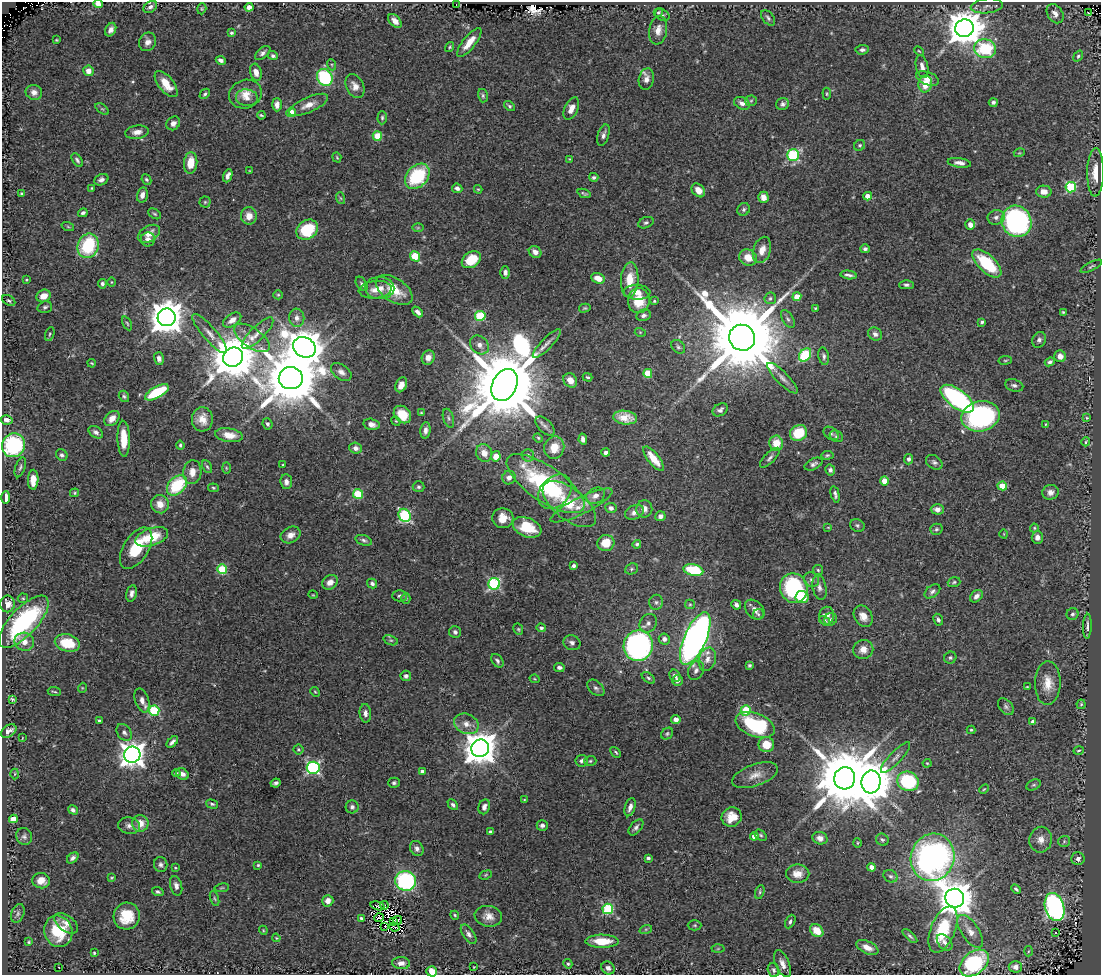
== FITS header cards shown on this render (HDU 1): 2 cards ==
NAXIS1  =                 1099
NAXIS2  =                  973

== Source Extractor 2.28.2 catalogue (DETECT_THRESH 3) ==
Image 1099 x 973 px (HDU 1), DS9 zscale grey, 1 PNG px = 1 image px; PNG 1103 x 977 px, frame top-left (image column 1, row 973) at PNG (2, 2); each listed source drawn as its Kron ellipse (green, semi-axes under 4 px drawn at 4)
Background 1.1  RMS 0.033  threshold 0.1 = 3 sigma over >= 5 px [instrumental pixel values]
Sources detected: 458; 4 with non-positive FLUX_AUTO (blend fragments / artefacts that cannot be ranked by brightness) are neither listed nor drawn; the other 454 listed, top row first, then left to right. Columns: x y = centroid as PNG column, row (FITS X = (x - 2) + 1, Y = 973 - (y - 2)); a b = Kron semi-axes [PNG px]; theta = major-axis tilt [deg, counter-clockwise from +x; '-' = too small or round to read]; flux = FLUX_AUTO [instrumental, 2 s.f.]
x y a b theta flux
98 4 5 4 - 16
456 5 2 2 - 1.2
987 6 16 7 6 13
150 7 7 5 34 7.4
249 7 4 4 - 11
202 9 6 4 71 2.9
658 12 5 4 - 3.1
1088 12 3 2 - 2
1055 14 10 7 -57 14
662 15 8 5 -30 4.8
768 18 9 5 -51 5.7
395 21 8 5 -46 15
964 28 9 9 - 6200
111 30 7 5 63 12
658 30 14 9 80 22
231 33 4 4 - 3.8
56 40 3 3 - 2.5
148 42 9 8 - 14
469 42 18 6 51 30
450 47 5 4 - 2.9
985 49 11 9 -11 140
862 50 6 4 6 6.6
919 51 5 3 - 2.2
263 53 9 5 40 7.2
273 56 5 4 - 4.7
1078 56 6 4 54 4.1
221 60 5 3 - 7
332 65 5 3 - 3
922 67 11 6 -76 14
88 71 5 5 - 20
256 72 8 5 -75 16
325 77 9 7 -54 200
927 78 12 6 -19 15
646 79 11 7 79 14
166 84 16 7 -51 38
925 84 8 7 - 51
355 86 13 8 -63 18
34 92 8 7 - 13
205 94 6 4 44 4.5
245 94 17 14 20 32
827 94 6 4 -85 2.8
483 96 7 5 -76 4.2
247 98 11 8 -7 15
751 101 6 5 - 4
993 102 4 4 - 7.3
742 103 8 6 -27 11
783 104 7 6 - 6.7
277 105 6 5 - 14
308 105 21 7 24 25
509 106 6 4 -37 4.2
102 109 7 4 -36 3.5
571 109 12 6 65 18
291 112 5 4 - 78
261 115 4 3 - 2.9
382 118 7 4 89 4
173 123 7 6 - 10
137 132 12 6 8 16
603 135 11 5 72 8.4
377 136 4 4 - 61
860 145 6 5 - 3.9
1019 153 5 3 - 2.3
793 155 6 5 - 220
337 157 5 4 - 2.5
569 159 4 2 - 1.4
77 160 7 4 -57 5.2
191 163 11 6 84 37
959 163 12 4 -7 11
250 171 3 3 - 1.9
1096 172 24 8 89 33
228 176 7 4 68 9
417 176 14 10 47 160
594 177 5 4 - 4.8
146 179 5 4 - 3.5
101 180 7 5 24 8.2
1071 187 5 5 - 170
92 188 3 2 - 2.2
457 188 5 4 - 8
478 189 4 4 - 2.3
698 190 8 5 -47 21
1044 192 7 6 - 18
21 193 4 3 - 2.6
584 193 7 3 -22 3.7
142 195 8 5 77 13
868 196 4 4 - 23
763 197 5 5 - 16
340 198 6 4 -70 2.6
205 202 5 5 - 3.2
744 209 7 6 - 5
83 213 5 4 - 5.5
155 214 7 4 -31 3.8
249 216 8 8 - 21
996 217 8 7 - 9
1017 221 16 14 -61 490
646 223 8 5 21 4.9
970 225 5 5 - 14
68 227 6 4 -20 2.8
418 228 6 4 1 2.8
307 230 11 9 36 99
149 234 12 7 30 25
148 239 7 7 - 12
88 246 12 10 69 150
865 249 5 4 - 5.3
762 250 13 8 72 23
535 252 6 5 - 13
415 256 5 4 - 100
748 257 9 7 -28 30
471 260 10 7 35 59
987 263 18 8 -44 130
1091 266 12 4 27 4.3
505 272 6 5 - 9.3
848 275 8 3 -8 6.4
598 278 7 5 -23 23
26 280 3 2 - 2.5
630 280 17 8 87 46
111 282 5 3 - 1.9
102 284 5 4 - 5.4
362 284 8 5 -57 5.2
906 285 7 4 0 5.2
379 288 15 11 -2 26
375 290 16 8 6 22
394 290 20 11 -34 58
637 292 13 7 -2 19
278 295 5 4 - 3
44 296 7 6 - 23
797 297 4 4 - 36
770 298 6 5 - 5
9 301 7 5 -32 4.8
639 301 12 11 - 54
654 301 3 3 - 2.9
45 307 7 5 17 5.4
585 308 6 4 15 2.9
815 308 4 2 - 2.6
418 312 6 4 -47 9.6
1063 312 3 3 - 2.5
644 315 7 5 13 7.1
480 316 5 5 - 150
167 317 9 8 - 5100
297 318 9 7 -82 12
788 319 10 5 -58 6.4
232 320 10 6 34 16
982 322 4 3 - 4.1
127 323 7 4 -63 3.2
640 332 5 3 - 2.2
258 333 21 7 45 19
50 334 7 4 70 3.5
210 334 25 7 -49 21
875 334 7 6 - 8.5
252 338 20 10 -35 27
742 338 13 12 - 43000
1039 340 8 6 66 7.1
547 343 19 5 46 14
479 345 10 8 -45 16
304 347 12 10 -30 6000
678 347 8 5 -45 5.4
805 355 7 5 51 170
824 356 9 5 -80 6.5
1060 356 6 6 - 16
233 357 10 9 - 12000
428 357 7 6 - 16
159 359 6 5 - 9.2
1005 360 7 3 8 2.7
1050 362 5 4 - 5.6
92 363 4 3 - 2.5
341 372 11 7 -36 12
648 373 4 4 - 62
587 377 5 3 - 3.2
291 378 12 11 - 20000
782 378 20 6 -45 16
570 380 8 6 -51 18
401 385 8 5 64 15
504 385 17 12 64 40000
1014 385 9 6 -15 7.3
157 392 13 5 28 110
124 396 6 5 - 4.1
957 399 19 9 -37 360
720 410 8 6 33 7.6
421 413 4 2 - 2.5
402 414 10 7 -46 51
980 416 19 15 11 410
112 418 9 6 44 21
448 418 9 5 -73 5.7
625 418 12 7 -7 29
1087 418 4 3 - 2.1
202 419 12 10 87 27
7 420 6 4 -13 11
396 421 5 4 - 2.6
267 424 5 5 - 5.3
371 424 8 5 -14 12
1046 424 3 2 - 1.7
545 426 11 6 -45 8.2
425 430 8 5 83 10
96 432 8 5 -34 7.8
798 433 9 7 33 70
831 433 8 5 -37 5.2
229 435 14 7 -9 29
836 436 7 5 -29 4.8
538 438 5 4 - 2.8
124 439 18 6 -88 46
583 439 5 4 - 8.3
1086 442 4 3 - 2.7
776 443 7 7 - 39
13 445 12 11 - 270
180 445 4 3 - 3.2
355 448 6 5 - 8.6
554 448 11 10 - 34
484 453 9 8 - 18
606 453 4 3 - 8.2
62 455 6 5 - 5.7
528 455 6 6 - 6
827 455 6 4 4 3.7
496 456 5 4 - 20
770 458 13 5 46 7.9
653 459 15 5 -52 37
909 459 5 4 - 7.4
934 462 9 6 -36 6.7
813 464 10 5 27 7.6
283 465 3 2 - 1.7
20 467 10 5 72 5.6
207 467 7 4 -62 4
226 468 6 4 -89 2.7
830 470 5 5 - 7
192 472 12 9 85 24
509 478 7 6 - 12
33 480 10 5 88 29
884 481 4 4 - 35
286 482 7 5 -83 9.2
546 484 45 17 -34 290
177 485 12 8 46 130
1002 486 4 4 - 53
418 487 6 5 - 4.6
213 488 5 4 - 3
555 492 19 14 47 80
1050 492 8 7 - 11
75 493 4 4 - 2.4
358 494 5 5 - 130
835 494 8 4 -77 6.1
595 496 10 7 29 14
6 498 6 4 89 21
160 504 9 8 - 25
569 504 32 15 -38 76
581 505 34 8 26 31
611 508 5 5 - 9.1
644 509 8 8 - 14
937 509 6 5 - 13
634 512 10 7 23 12
405 515 7 6 - 220
660 516 5 5 - 9.4
503 518 10 10 - 30
857 525 7 6 - 5
527 527 15 9 -22 73
828 527 3 2 - 1.4
1034 528 4 4 - 2.6
936 529 6 5 - 4.2
1004 534 4 3 - 1.6
291 535 10 8 27 17
152 537 17 8 18 72
1037 537 6 5 - 13
364 540 8 5 -18 5.5
606 543 8 8 - 37
637 544 4 4 - 3.6
136 548 23 12 58 85
573 566 4 3 - 5.6
222 569 5 5 - 120
632 569 7 5 23 4.3
693 570 10 5 -12 100
818 570 5 5 - 3.6
811 580 8 7 - 8.4
330 582 8 6 34 16
954 582 6 4 18 3.8
372 584 5 4 - 6.4
494 584 6 6 - 300
819 587 12 7 -79 11
794 588 15 13 -67 240
932 591 9 5 37 7.2
132 593 8 5 77 9.5
313 595 5 3 - 1.8
400 596 7 5 -1 6
976 596 7 5 44 11
802 597 6 6 - 70
23 598 5 5 - 2.9
406 599 5 4 - 3.2
656 602 7 7 - 6.2
7 604 8 7 - 17
690 604 5 4 - 2.9
736 605 5 4 - 9.1
755 610 11 8 -45 15
758 614 5 5 - 4.1
1072 614 6 5 - 5.3
826 616 9 7 81 19
863 616 11 8 -57 22
831 619 6 6 - 5
938 620 6 4 -64 6
825 621 6 4 -34 3.4
24 622 33 13 47 280
648 623 10 8 59 10
1087 626 12 3 88 7.9
541 628 4 4 - 5
518 629 6 4 -63 3.2
455 632 6 6 - 6.8
664 639 5 5 - 9.2
695 639 28 11 66 1500
391 640 7 4 -18 4.3
24 642 10 9 - 20
67 643 13 8 -14 70
572 643 9 7 -24 9.2
638 646 15 14 - 470
863 649 10 9 - 20
950 658 6 5 - 4.9
707 659 12 8 74 16
497 661 7 5 -52 5.7
749 665 3 3 - 3.6
559 667 5 4 - 7.4
696 670 10 7 65 10
406 676 5 5 - 6.5
675 676 6 5 - 7
648 678 7 4 -37 4.7
535 679 5 3 - 2.2
677 680 5 5 - 11
1048 683 22 13 89 38
1027 687 4 4 - 2.2
82 688 5 3 - 1.8
596 688 10 6 -42 7.7
54 691 6 2 -7 2.8
315 692 5 4 - 2.6
12 699 4 3 - 3.1
142 700 12 7 -72 15
1081 704 4 4 - 3
1006 707 10 6 -48 6.4
746 710 5 5 - 110
154 711 5 5 - 180
365 713 9 5 -85 9.5
676 719 5 4 - 12
99 720 3 2 - 2.6
1033 722 4 4 - 14
466 724 13 10 -24 20
755 725 20 11 -21 200
971 730 4 4 - 3
9 731 8 5 35 12
124 732 9 6 -55 7.9
667 734 7 5 41 4
22 738 4 2 - 1.3
172 742 7 3 45 7.6
766 745 8 7 - 41
480 748 9 8 - 5000
298 750 5 5 - 3.5
1079 750 5 4 - 2.9
616 752 6 4 -46 3.3
132 755 8 8 - 2300
895 757 20 6 47 13
582 761 6 5 - 6.5
590 761 6 5 - 3.7
927 763 4 4 - 2.3
313 768 6 6 - 390
422 771 4 4 - 7.8
176 773 4 2 - 4.1
15 774 5 3 - 2.2
182 774 7 5 -34 10
755 775 24 10 20 28
845 778 11 10 - 22000
908 781 11 9 -24 150
871 782 11 9 82 8500
276 783 5 4 - 5.4
394 783 6 5 - 4.4
1034 785 7 5 26 4.6
984 789 5 3 - 2.4
524 800 3 2 - 1.5
212 804 6 4 -16 4
453 805 6 4 -46 5.5
352 807 6 6 - 6.5
484 807 7 5 70 10
630 807 9 5 73 12
73 810 5 4 - 6.3
732 817 10 9 - 33
13 819 4 4 - 35
140 823 8 8 - 28
542 825 5 5 - 6.7
129 826 11 8 -11 11
636 827 9 5 50 7.7
490 832 3 3 - 4
761 835 7 4 -39 4
24 836 8 8 - 7.3
754 836 4 4 - 16
820 838 7 6 - 13
882 840 6 6 - 4.6
1041 840 13 11 80 20
1064 841 6 5 - 3.6
857 843 5 3 - 2.3
417 848 8 6 -58 9.8
933 857 24 21 71 770
73 858 6 4 41 7.5
648 858 4 3 - 4.7
1078 859 7 6 - 8.3
161 865 7 6 - 6.9
258 865 4 4 - 2.7
872 867 4 4 - 20
175 868 4 3 - 2.2
798 874 11 9 -1 26
486 875 6 4 21 2.6
890 876 7 6 - 5.4
111 878 3 2 - 2.2
41 881 9 7 -6 20
406 881 10 10 - 310
176 886 10 6 -76 11
222 888 7 3 8 2.8
1016 889 5 3 - 5.2
158 892 6 4 -18 4.7
760 892 7 4 71 4
955 898 9 9 - 6100
214 899 8 3 -71 3.3
328 901 6 5 - 15
384 905 4 2 - 6
377 906 7 3 -16 3.2
1055 907 14 9 -73 520
608 909 5 5 - 200
18 913 10 6 69 6.5
455 915 4 4 - 2.5
127 916 13 13 - 60
488 916 14 10 -10 20
361 918 3 3 - 3.3
379 918 5 2 - 1.6
398 920 4 2 - 1.2
394 922 3 2 - 2.9
790 922 7 4 64 5.7
66 923 13 7 -38 15
695 925 7 5 -1 3.7
385 926 3 2 - 3.7
394 927 5 2 - 1.1
646 929 6 4 18 3.7
263 930 4 3 - 2.1
943 930 24 12 68 110
58 931 16 14 -68 90
817 931 7 5 -44 41
970 931 19 8 -55 21
1056 933 3 3 - 22
469 934 11 5 -56 8.9
910 936 9 4 -42 5.1
276 938 4 3 - 1.9
602 941 16 6 -1 57
29 942 4 3 - 2.6
945 942 9 6 -49 10
867 947 12 6 -25 20
718 949 6 4 2 3.1
1028 951 5 3 - 2.4
94 953 3 3 - 3.2
401 963 9 6 -4 13
974 963 16 11 37 200
568 964 5 4 - 3.9
782 964 14 7 -66 16
59 967 2 2 - 1.4
474 967 2 2 - 1.4
1015 967 6 5 - 12
608 968 7 6 - 7.9
773 970 7 5 -74 6.5
432 971 5 5 - 30
At the frame edge (FLAGS 8, measured only in part): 4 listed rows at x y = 98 4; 150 7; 974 963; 432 971
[4 non-positive-flux detections neither listed nor drawn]